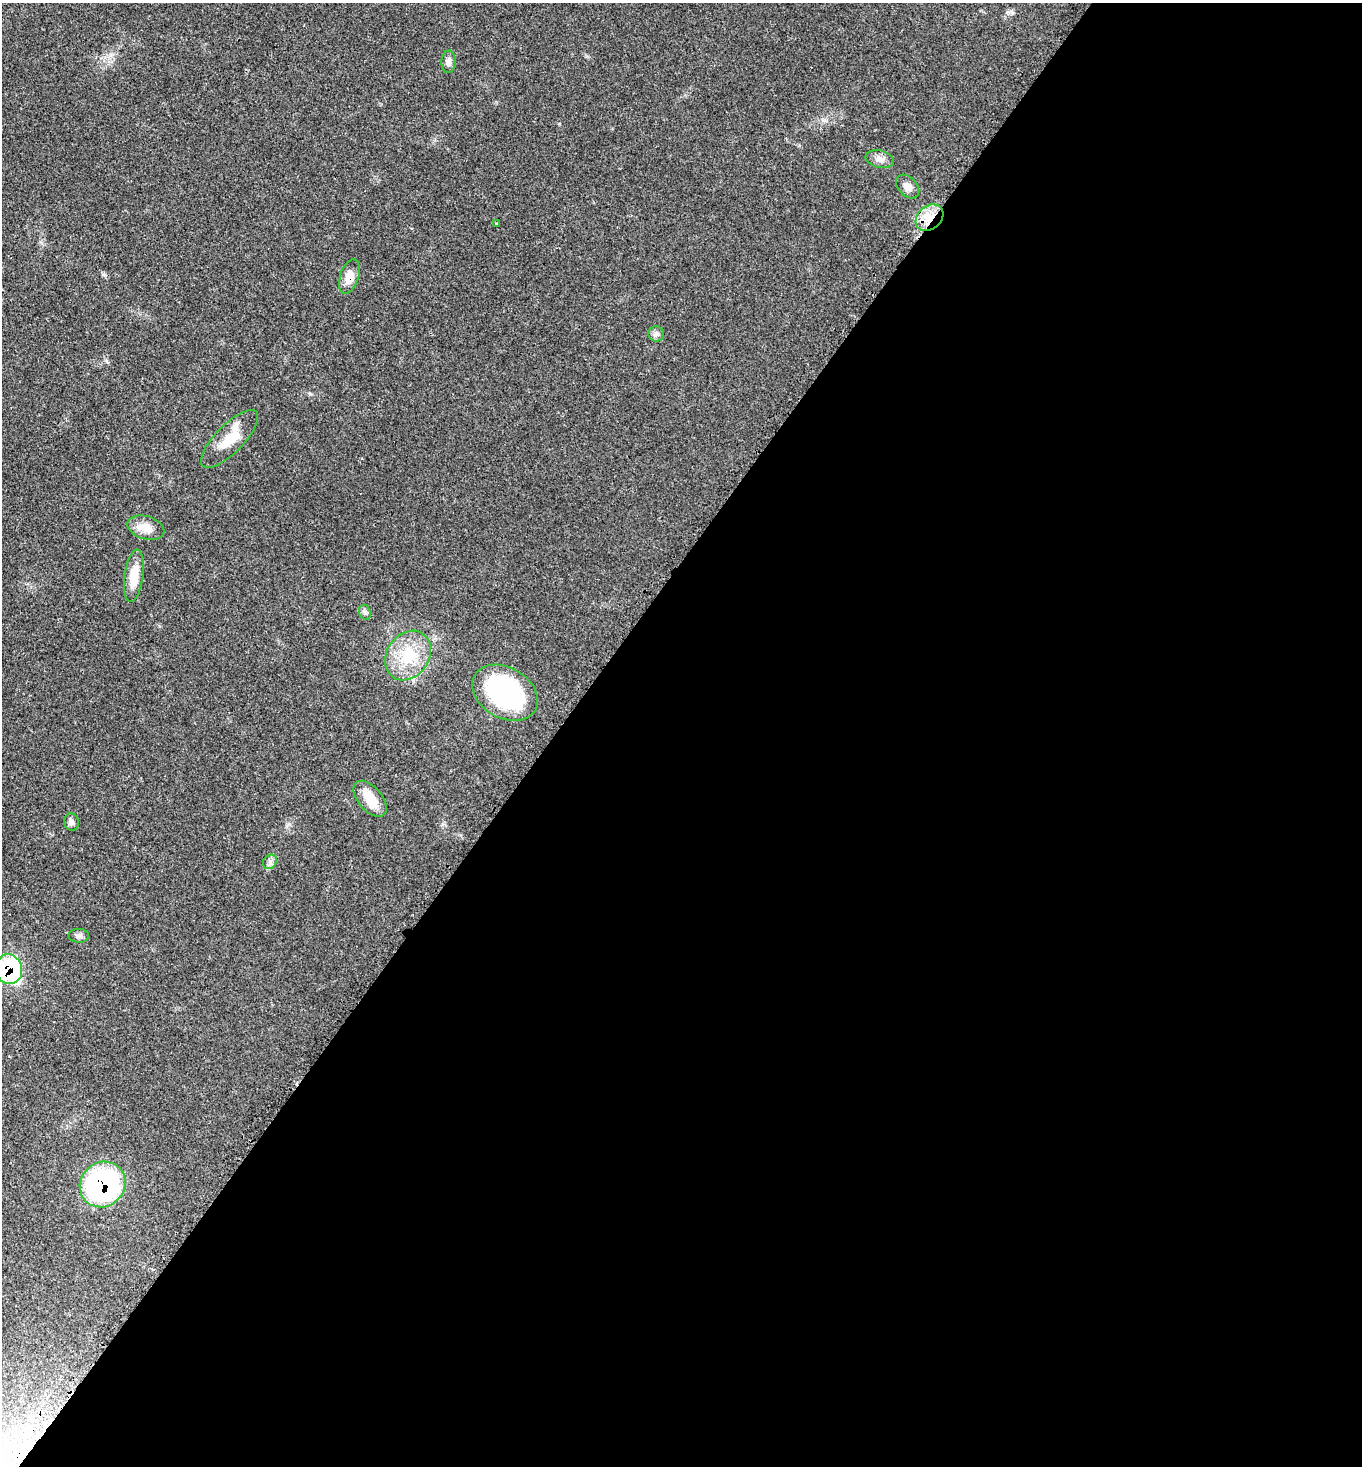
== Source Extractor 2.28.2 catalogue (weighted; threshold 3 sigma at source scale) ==
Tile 12 of 4 x 4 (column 4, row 3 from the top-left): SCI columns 4468-5827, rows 1576-3039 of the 6077 x 6080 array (HDU 1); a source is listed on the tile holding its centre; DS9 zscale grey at full resolution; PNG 1364 x 1468 px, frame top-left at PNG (2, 3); each listed source drawn as its Kron ellipse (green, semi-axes under 4 px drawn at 4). Shown black and unused: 59% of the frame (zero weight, under 3 of 4 exposures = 8% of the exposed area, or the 3 px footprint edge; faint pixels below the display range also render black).
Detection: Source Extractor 2.28.2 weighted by HDU 2 'WHT'; one run over the whole footprint, this tile lists its part. Background 0.0205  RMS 0.0034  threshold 0.0152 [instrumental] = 3 sigma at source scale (4.5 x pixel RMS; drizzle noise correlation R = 1.50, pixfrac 1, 0.05/0.05 arcsec/px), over >= 5 px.
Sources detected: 19; all 19 listed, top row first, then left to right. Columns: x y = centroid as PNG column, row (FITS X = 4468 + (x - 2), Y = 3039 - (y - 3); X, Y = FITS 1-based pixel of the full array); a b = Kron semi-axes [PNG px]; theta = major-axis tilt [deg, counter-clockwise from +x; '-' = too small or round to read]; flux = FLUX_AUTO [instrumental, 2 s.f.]
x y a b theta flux
449 62 11 7 87 1.3
880 159 14 8 -12 2
908 187 14 9 -47 2.1
929 218 15 11 40 5.8
496 224 3 3 - 0.4
349 276 18 9 72 3.5
656 334 8 7 - 1
230 439 38 14 45 7.7
146 528 19 11 -16 4.1
134 576 26 9 82 5.9
365 612 8 5 -69 0.77
408 656 26 21 55 12
505 693 35 25 -30 47
370 799 21 12 -49 5.9
71 822 9 7 -74 1
270 862 8 6 48 1
79 936 10 7 -1 1.1
9 969 15 13 -75 46
103 1185 24 22 45 64
Overlapping masked pixels (flux is a lower limit): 4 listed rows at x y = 929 218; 349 276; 9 969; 103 1185
Isophote crosses this tile's border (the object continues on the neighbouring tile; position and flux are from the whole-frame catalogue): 1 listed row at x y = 9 969
Unlisted compact peaks at least as high as the median listed source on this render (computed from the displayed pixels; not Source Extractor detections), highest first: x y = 103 274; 289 824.